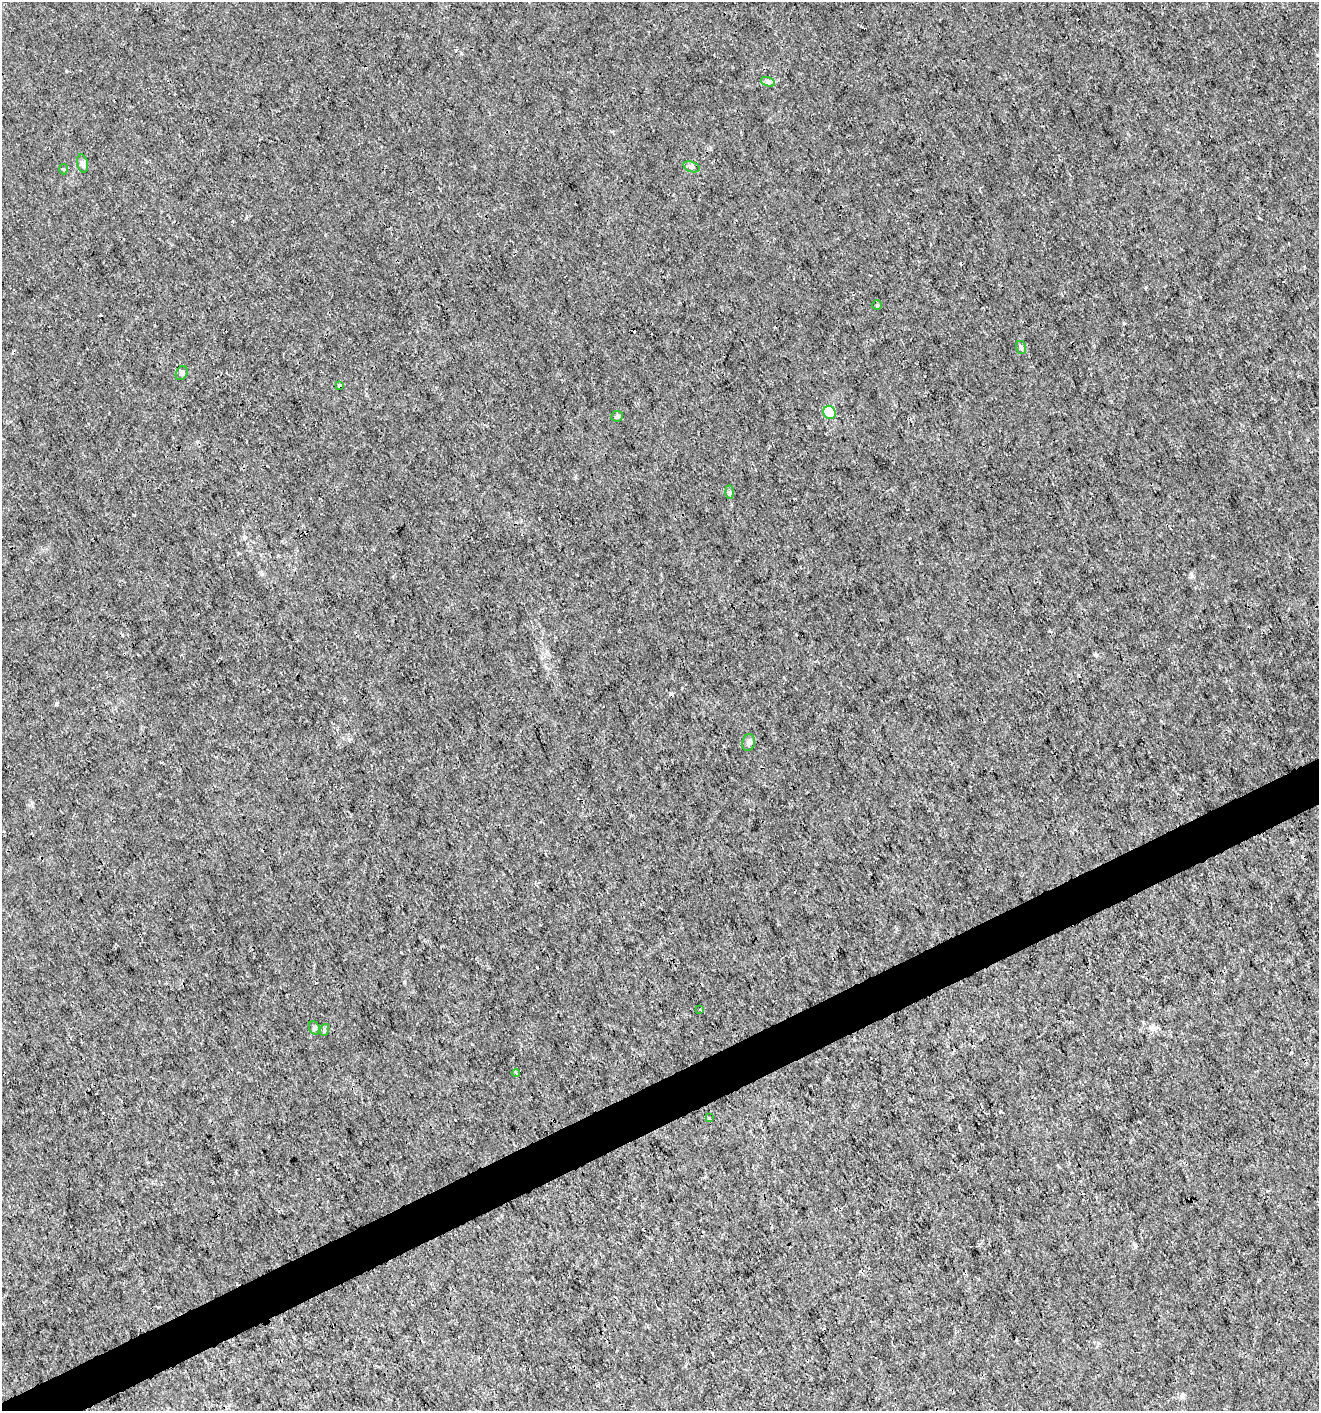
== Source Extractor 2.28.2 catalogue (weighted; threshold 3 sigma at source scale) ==
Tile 7 of 4 x 4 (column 3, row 2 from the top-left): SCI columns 2721-4037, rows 2821-4229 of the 5499 x 5638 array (HDU 1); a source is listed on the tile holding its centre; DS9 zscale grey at full resolution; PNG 1321 x 1413 px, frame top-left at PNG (2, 2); each listed source drawn as its Kron ellipse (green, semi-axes under 4 px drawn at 4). Shown black and unused: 3% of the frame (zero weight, under 3 of 4 exposures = <1% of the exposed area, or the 3 px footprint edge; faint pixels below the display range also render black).
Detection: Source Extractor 2.28.2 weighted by HDU 2 'WHT'; one run over the whole footprint, this tile lists its part. Background 4.62e-04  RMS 9.4e-04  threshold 0.00424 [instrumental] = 3 sigma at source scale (4.5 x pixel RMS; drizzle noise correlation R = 1.50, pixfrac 1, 0.0396/0.0396 arcsec/px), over >= 5 px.
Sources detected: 22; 5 cosmic-ray / hot-pixel residue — neither listed nor drawn; the other 17 listed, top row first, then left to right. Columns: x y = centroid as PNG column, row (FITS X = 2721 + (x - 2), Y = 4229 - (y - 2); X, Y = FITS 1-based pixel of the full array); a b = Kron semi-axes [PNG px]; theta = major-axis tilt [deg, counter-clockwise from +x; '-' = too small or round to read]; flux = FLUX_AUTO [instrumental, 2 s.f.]
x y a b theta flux
768 82 7 4 -19 0.22
83 163 9 5 -78 0.34
691 167 8 5 -19 0.25
64 169 5 3 - 0.095
877 305 4 4 - 0.1
1021 347 6 5 - 0.18
182 373 7 5 62 0.22
340 385 3 2 - 0.12
830 412 7 6 - 2.1
617 416 6 5 - 0.15
730 492 7 4 -89 0.16
749 743 8 6 78 0.31
700 1009 3 2 - 0.08
314 1028 7 5 -69 0.2
324 1030 6 4 72 0.13
516 1073 4 3 - 0.11
709 1118 4 3 - 0.12
Unlisted compact peaks at least as high as the median listed source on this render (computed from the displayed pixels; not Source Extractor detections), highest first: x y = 56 704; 66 71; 1192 576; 547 652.